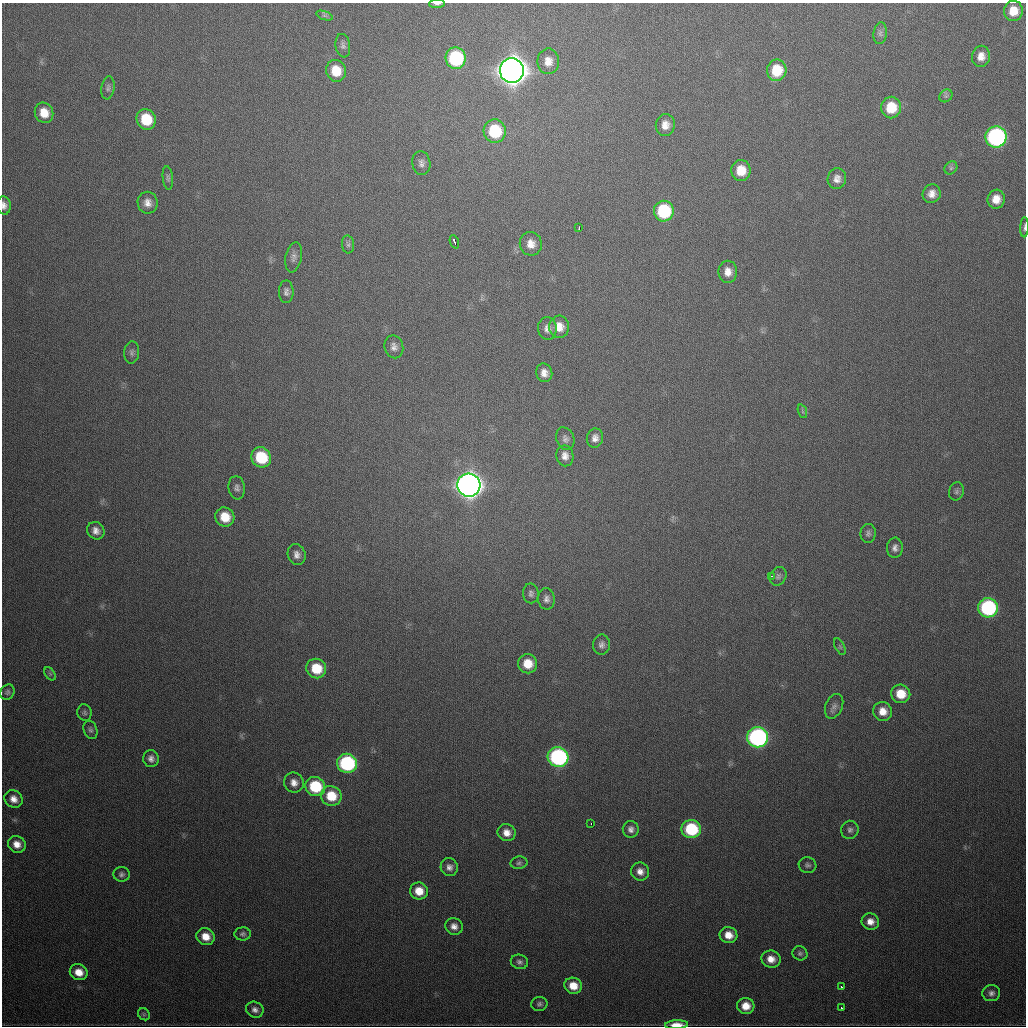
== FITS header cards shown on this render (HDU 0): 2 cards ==
NAXIS1  =                 1024
NAXIS2  =                 1024

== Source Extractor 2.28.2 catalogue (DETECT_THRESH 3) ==
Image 1024 x 1024 px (HDU 0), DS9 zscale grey, 1 PNG px = 1 image px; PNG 1028 x 1028 px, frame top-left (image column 1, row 1024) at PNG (2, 3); each listed source drawn as its Kron ellipse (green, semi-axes under 4 px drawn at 4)
Background 450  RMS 16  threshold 48.1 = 3 sigma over >= 5 px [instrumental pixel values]
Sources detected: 109; all 109 listed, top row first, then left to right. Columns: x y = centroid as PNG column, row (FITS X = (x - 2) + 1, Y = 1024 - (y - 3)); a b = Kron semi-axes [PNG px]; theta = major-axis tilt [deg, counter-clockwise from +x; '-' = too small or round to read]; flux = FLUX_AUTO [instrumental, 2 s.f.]
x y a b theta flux
437 4 8 3 2 2.6e+03
1013 11 10 9 - 1.7e+04
324 15 8 4 -19 2.0e+03
880 33 11 6 83 3.7e+03
343 46 12 7 -81 3.7e+03
981 56 10 9 - 9.9e+03
456 58 11 10 - 1.1e+05
548 61 13 11 89 1.1e+04
777 70 11 9 79 3.1e+04
336 71 11 10 - 2.3e+04
512 71 12 12 - 2.3e+06
108 88 12 6 81 3.6e+03
946 96 7 5 44 2.6e+03
891 108 11 10 - 3.1e+04
44 113 10 9 - 1.7e+04
146 119 10 9 - 4.0e+04
665 125 11 9 80 9.7e+03
495 131 12 11 - 6.1e+04
996 137 10 10 - 2.7e+05
421 163 12 9 -81 5.6e+03
951 168 7 5 46 2.5e+03
741 171 10 9 - 2.1e+04
168 178 12 5 -83 3.0e+03
837 179 10 9 - 7.5e+03
932 194 9 9 - 8.7e+03
996 199 9 8 - 1.3e+04
148 203 11 10 - 8.6e+03
4 205 9 6 -83 5.6e+03
664 211 10 10 - 8.2e+04
1024 227 10 3 88 2.3e+03
579 228 4 2 - 3.0e+03
454 242 7 3 -70 5.2e+03
348 244 9 6 -85 3.0e+03
531 244 12 11 - 1.1e+04
294 257 15 8 78 5.6e+03
728 272 11 9 90 1.0e+04
286 292 11 7 90 4.5e+03
559 327 11 10 - 1.3e+04
547 328 11 9 -85 7.1e+03
394 347 11 9 -77 5.7e+03
132 352 11 7 84 3.9e+03
544 373 9 8 - 8.0e+03
802 411 7 4 -71 1.9e+03
595 438 10 8 78 6.5e+03
565 439 12 8 -67 4.9e+03
565 456 10 8 -80 7.4e+03
261 457 10 9 - 5.3e+04
469 485 11 11 - 1.4e+06
237 488 12 8 -84 4.6e+03
956 491 9 7 75 3.7e+03
225 517 10 9 - 2.2e+04
96 531 9 8 - 7.3e+03
868 533 9 7 86 3.8e+03
895 548 10 8 85 5.4e+03
297 555 10 9 - 6.8e+03
772 576 3 2 - 2.1e+03
778 576 10 8 61 3.4e+03
531 593 10 8 -88 3.7e+03
546 599 10 8 -89 5.0e+03
988 608 10 9 - 1.6e+05
601 645 10 8 87 5.0e+03
840 647 9 4 -63 2.2e+03
528 664 9 9 - 2.1e+04
316 668 10 9 - 3.3e+04
50 674 7 4 -55 2.2e+03
7 692 8 6 60 2.7e+03
901 694 9 9 - 2.3e+04
834 706 13 8 66 5.4e+03
883 711 9 9 - 1.3e+04
84 713 8 7 - 3.1e+03
90 730 9 6 -70 3.4e+03
757 737 10 10 - 3.0e+05
558 757 10 10 - 2.2e+05
151 758 8 7 - 5.6e+03
347 763 10 9 - 1.4e+05
294 783 10 9 - 8.3e+03
315 786 10 9 - 5.6e+04
331 796 10 9 - 2.8e+04
14 799 9 8 - 8.8e+03
591 824 3 2 - 4.5e+03
631 829 8 8 - 5.2e+03
691 829 9 9 - 7.3e+04
850 830 9 8 - 4.2e+03
507 833 9 8 - 9.6e+03
17 844 9 8 - 1.1e+04
519 863 8 6 11 2.9e+03
807 865 9 8 - 3.1e+03
449 867 9 8 - 5.8e+03
640 871 9 9 - 8.4e+03
121 874 8 7 - 3.4e+03
419 891 9 8 - 1.7e+04
870 922 9 8 - 9.2e+03
454 926 9 8 - 7.3e+03
243 934 8 6 1 3.0e+03
728 935 9 8 - 1.3e+04
206 937 9 8 - 1.5e+04
800 953 7 7 - 3.0e+03
771 959 9 8 - 1.2e+04
519 962 9 7 -15 3.9e+03
79 972 9 8 - 1.5e+04
573 986 9 8 - 1.7e+04
841 987 3 2 - 1.5e+03
991 993 9 8 - 4.8e+03
539 1004 8 7 - 3.1e+03
746 1006 9 8 - 1.5e+04
841 1008 3 3 - 2.5e+03
255 1010 9 7 -27 5.3e+03
144 1014 6 5 - 1.9e+03
676 1025 11 4 2 1.7e+04
At the frame edge (FLAGS 8, measured only in part): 4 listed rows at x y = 437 4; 4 205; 1024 227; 676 1025